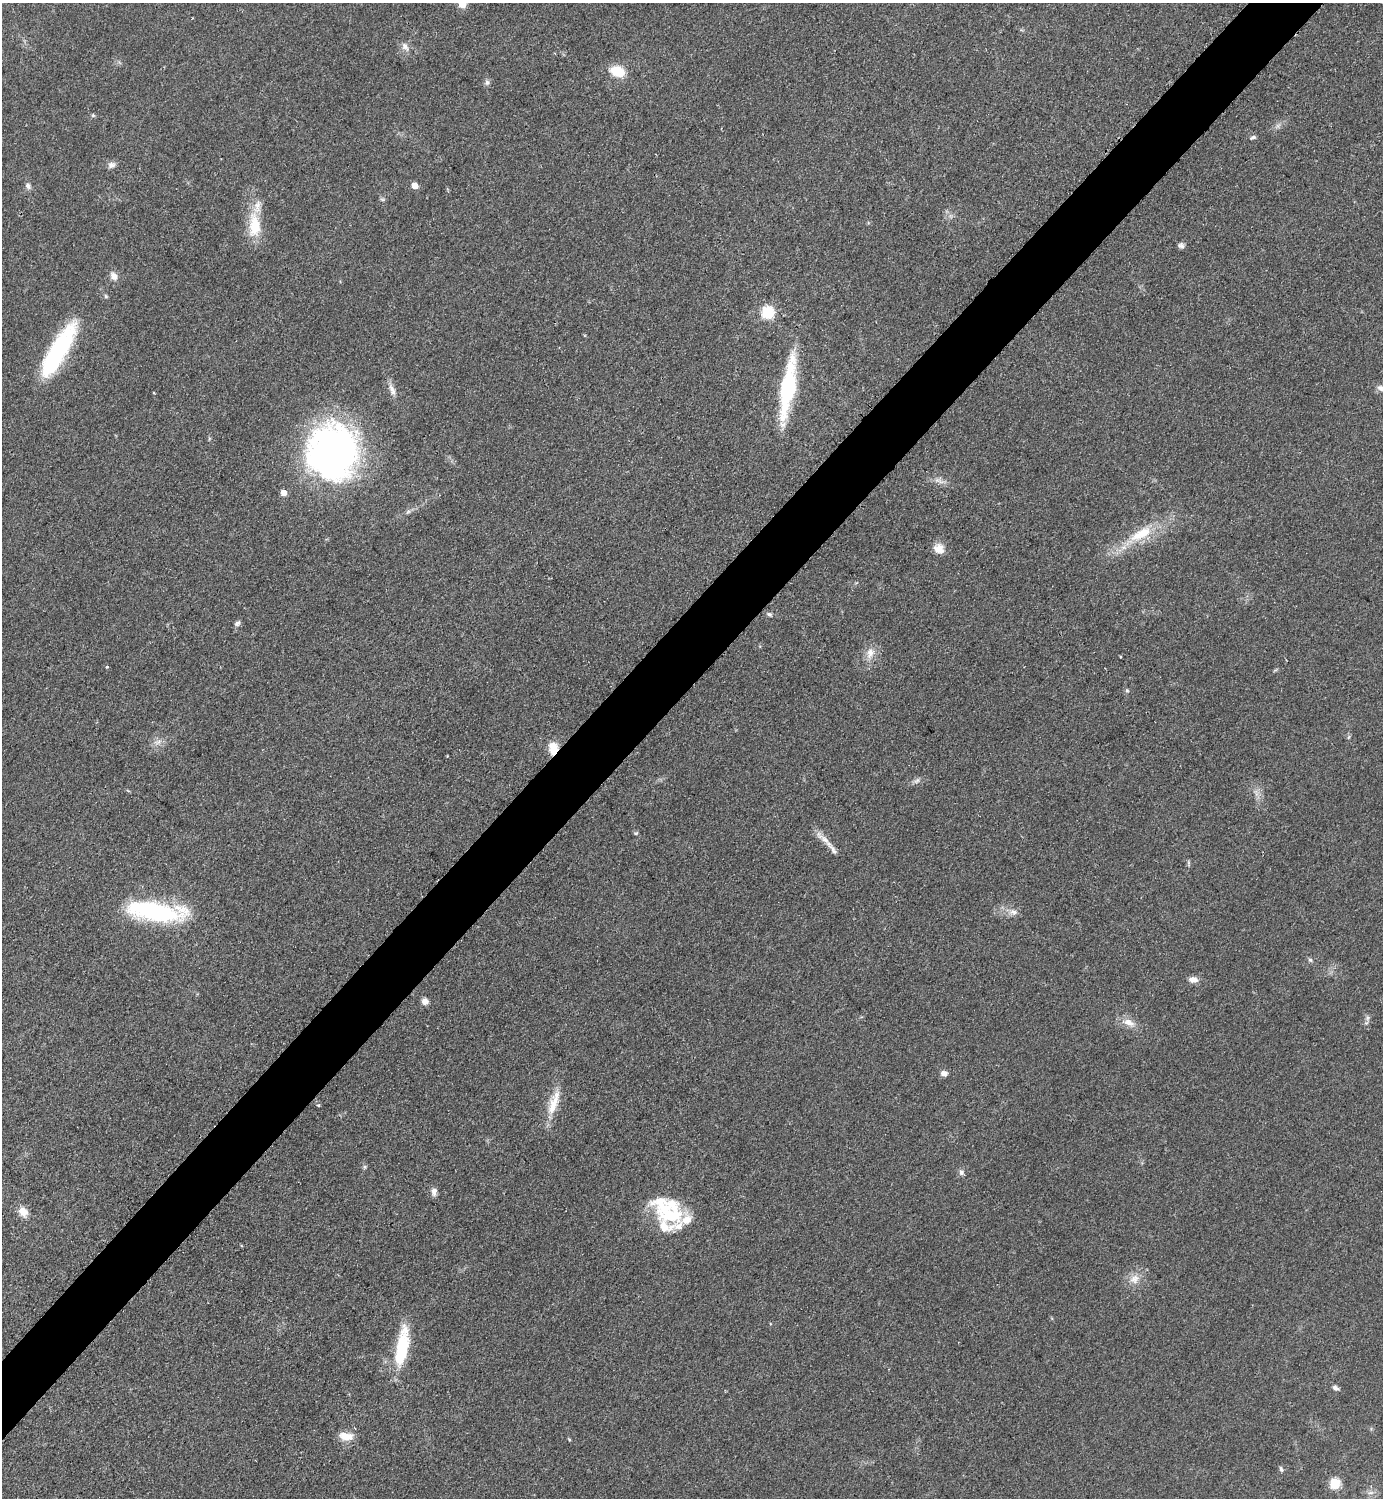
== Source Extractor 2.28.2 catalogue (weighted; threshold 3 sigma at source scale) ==
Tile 10 of 4 x 4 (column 2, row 3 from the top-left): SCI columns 1695-3075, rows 1503-2998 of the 6005 x 6005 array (HDU 1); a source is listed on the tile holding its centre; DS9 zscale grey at full resolution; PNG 1385 x 1500 px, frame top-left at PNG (2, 3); no overlay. Shown black and unused: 5% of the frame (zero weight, under 2 of 3 exposures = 1% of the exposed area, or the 3 px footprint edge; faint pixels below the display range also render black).
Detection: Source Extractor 2.28.2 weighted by HDU 2 'WHT'; one run over the whole footprint, this tile lists its part. Background 0.0784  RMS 0.0081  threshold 0.0367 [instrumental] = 3 sigma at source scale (4.5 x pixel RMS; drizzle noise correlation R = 1.50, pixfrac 1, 0.05/0.05 arcsec/px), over >= 5 px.
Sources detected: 67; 1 cosmic-ray / hot-pixel residue — not listed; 7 inside a brighter listed object's ellipse — not listed separately; the other 59 listed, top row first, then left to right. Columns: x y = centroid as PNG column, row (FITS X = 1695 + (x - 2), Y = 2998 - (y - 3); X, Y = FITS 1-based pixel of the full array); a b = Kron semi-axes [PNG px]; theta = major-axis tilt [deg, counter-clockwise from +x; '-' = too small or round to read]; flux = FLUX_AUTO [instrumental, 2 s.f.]
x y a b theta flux
462 3 5 5 - 26
405 47 13 8 -55 4.7
617 71 14 10 -22 21
487 82 8 6 75 2.2
93 115 5 5 - 1.2
1253 138 8 4 18 1.7
111 165 11 8 22 3.6
414 185 6 5 - 9
28 186 8 6 -61 3
382 199 8 4 -1 1.2
254 225 36 16 -88 27
1181 245 8 7 - 2.6
114 276 10 8 -53 5.6
106 296 6 5 - 1.2
767 312 7 6 - 74
58 351 61 16 60 110
787 387 56 12 81 96
1381 388 10 7 -22 4
392 390 19 7 -70 5.6
153 392 3 3 - 1.8
332 452 55 49 83 330
939 481 15 5 -27 4.2
283 493 5 5 - 7.9
1141 534 40 14 28 33
939 549 14 12 -47 8.1
769 614 9 5 -29 1.9
237 623 9 6 36 2.3
870 653 17 11 74 8.9
1120 657 4 2 - 0.63
107 667 3 3 - 0.91
1127 690 5 5 - 1.2
158 742 11 7 25 4.5
553 748 13 9 -84 14
917 781 9 6 40 2.7
636 833 6 4 25 1
825 839 32 7 -39 8.4
156 912 59 18 -7 120
1013 912 14 8 -2 5.3
1310 960 6 5 - 1.6
1193 980 10 7 -3 5.7
425 1001 8 8 - 4.1
1367 1018 7 4 89 2.1
1129 1023 18 9 -23 8.4
944 1073 8 6 -11 3.8
554 1103 38 11 70 18
318 1105 4 4 - 0.83
365 1167 6 5 - 1.3
961 1172 8 7 - 2.7
434 1192 10 7 -83 3.9
23 1212 12 9 -57 8.3
669 1214 46 22 -24 43
1134 1279 15 12 39 9.2
402 1348 45 12 80 48
1335 1388 8 6 -26 2.7
346 1436 18 9 -6 11
569 1439 5 3 - 0.78
1281 1469 8 5 -67 1.7
1335 1483 6 6 - 50
1371 1493 10 4 1 2.8
Overlapping masked pixels (flux is a lower limit): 1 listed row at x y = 553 748
Isophote crosses this tile's border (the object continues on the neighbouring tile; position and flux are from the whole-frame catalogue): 2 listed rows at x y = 462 3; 1381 388